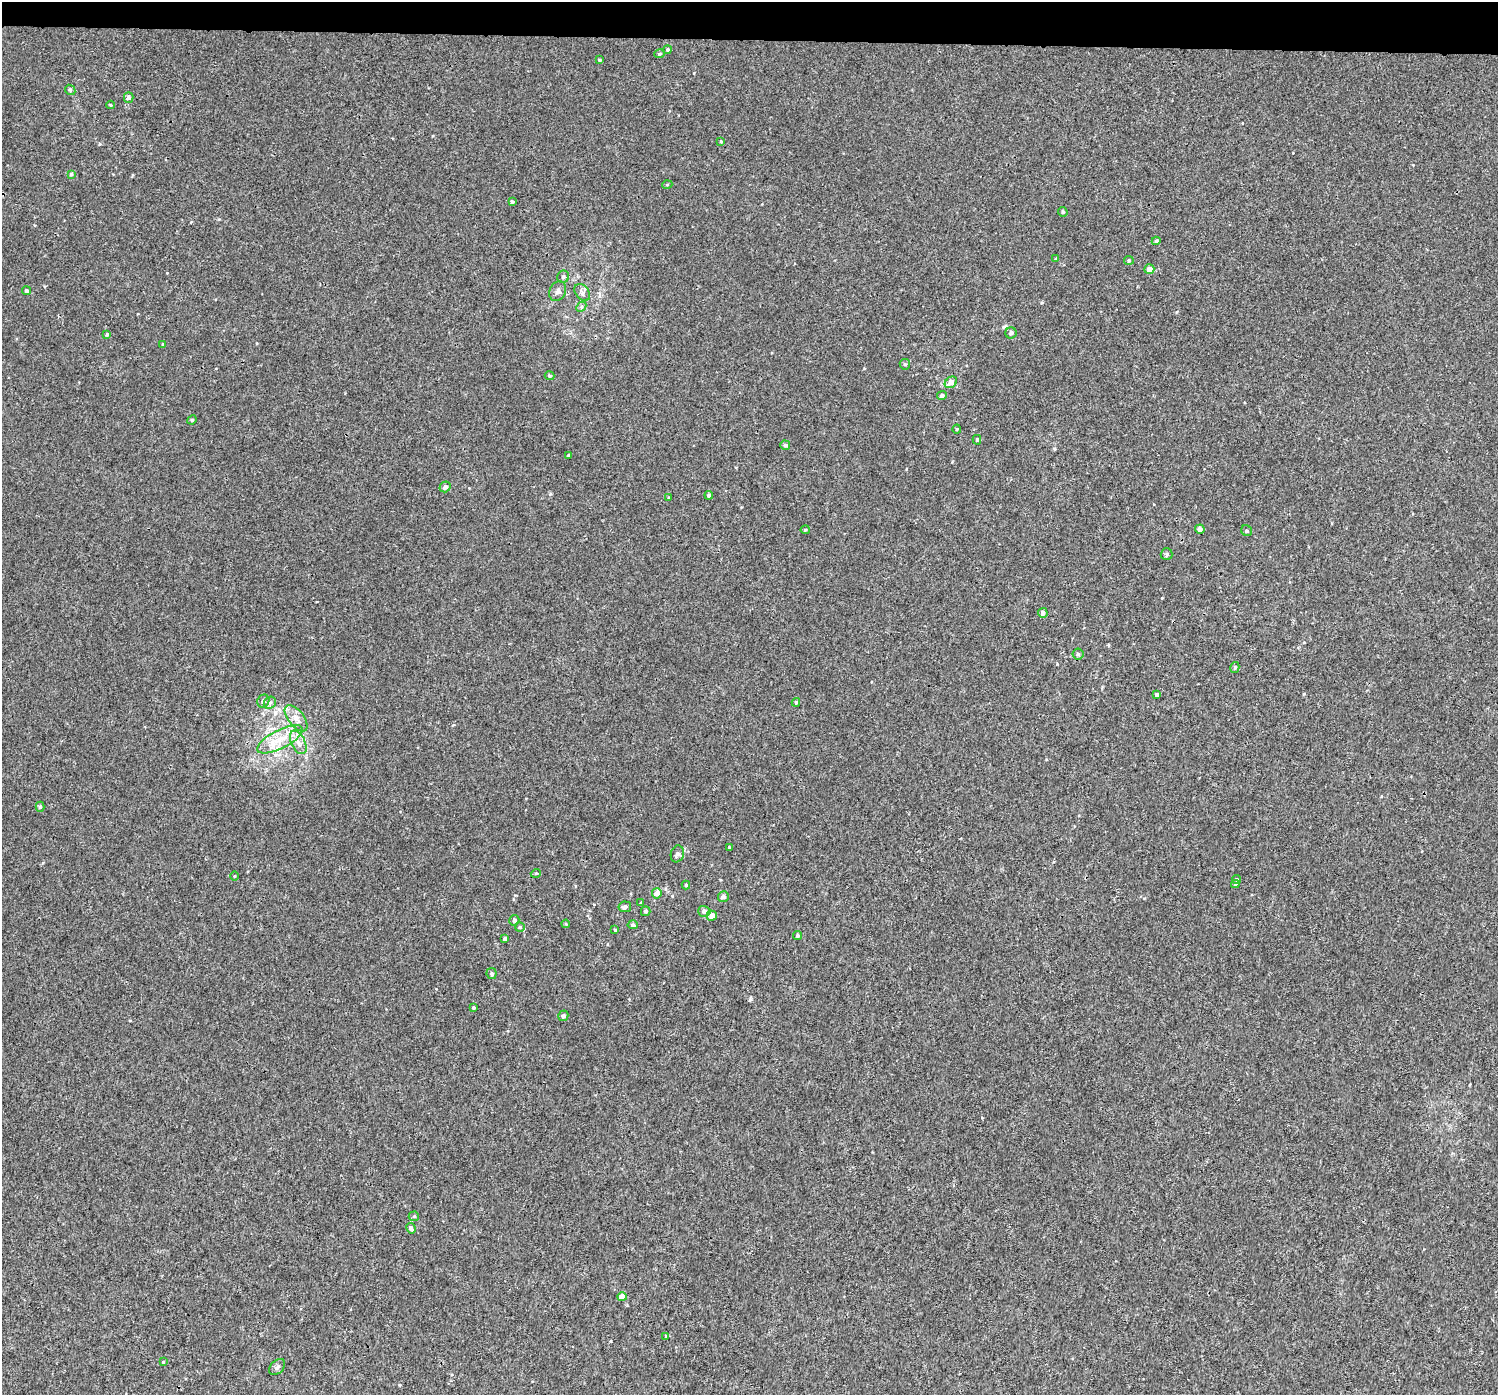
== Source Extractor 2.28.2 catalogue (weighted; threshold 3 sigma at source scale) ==
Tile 2 of 3 x 3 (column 2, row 1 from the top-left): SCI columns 1500-2995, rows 3060-4452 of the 4512 x 4831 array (HDU 1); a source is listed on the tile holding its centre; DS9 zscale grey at full resolution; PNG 1500 x 1397 px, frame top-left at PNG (2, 2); each listed source drawn as its Kron ellipse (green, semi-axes under 4 px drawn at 4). Shown black and unused: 3% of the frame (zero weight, under 3 of 4 exposures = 4% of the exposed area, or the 3 px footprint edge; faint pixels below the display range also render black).
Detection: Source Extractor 2.28.2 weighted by HDU 2 'WHT'; one run over the whole footprint, this tile lists its part. Background 0.00177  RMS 0.0024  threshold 0.0106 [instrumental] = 3 sigma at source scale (4.5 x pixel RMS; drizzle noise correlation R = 1.50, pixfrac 1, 0.0396/0.0396 arcsec/px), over >= 5 px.
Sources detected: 81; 1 inside a brighter listed object's ellipse — not listed separately; the other 80 listed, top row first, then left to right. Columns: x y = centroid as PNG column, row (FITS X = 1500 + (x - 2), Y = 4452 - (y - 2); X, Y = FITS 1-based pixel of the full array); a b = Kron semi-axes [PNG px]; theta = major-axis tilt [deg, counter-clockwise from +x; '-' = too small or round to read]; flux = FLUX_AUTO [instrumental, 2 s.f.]
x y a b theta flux
668 50 4 4 - 0.37
660 54 5 3 - 0.26
600 60 4 3 - 0.36
70 90 6 4 -44 0.34
129 97 5 5 - 0.73
111 105 4 3 - 0.18
721 141 4 3 - 0.23
71 174 4 4 - 0.3
667 185 5 3 - 0.21
512 202 4 3 - 0.41
1063 212 5 4 - 0.41
1156 241 4 4 - 0.35
1056 259 3 3 - 0.19
1129 260 5 4 - 0.28
1149 269 5 4 - 1.5
563 277 6 6 - 0.55
27 291 4 4 - 0.37
558 291 10 8 62 0.83
582 292 9 6 -52 0.79
581 307 6 4 46 0.4
1011 333 5 5 - 0.78
107 334 4 4 - 0.22
163 345 4 4 - 0.33
905 364 5 5 - 0.34
549 376 5 4 - 0.35
951 382 7 5 38 2
942 395 5 4 - 0.63
192 420 5 4 - 0.28
957 429 4 4 - 0.23
977 440 5 4 - 0.41
785 445 5 4 - 0.42
568 455 3 3 - 0.16
445 487 5 5 - 0.68
709 495 4 4 - 0.53
669 498 3 3 - 0.24
1200 529 4 4 - 0.77
805 530 4 4 - 0.27
1247 531 6 5 - 0.45
1167 554 6 6 - 0.52
1043 613 5 5 - 0.79
1078 654 5 5 - 0.42
1235 667 6 4 75 0.38
1157 695 3 3 - 0.49
263 701 7 6 - 0.71
796 702 4 3 - 0.33
270 703 7 5 43 0.58
296 718 15 8 -52 1.9
280 739 25 9 27 4.6
298 742 13 7 -64 1.6
40 807 5 4 - 0.37
729 847 4 3 - 0.19
677 854 8 6 72 0.82
536 873 5 3 - 0.19
234 876 4 3 - 0.2
1237 880 4 4 - 0.3
1235 884 4 4 - 0.27
686 885 4 4 - 0.36
657 893 5 5 - 1.2
723 897 5 5 - 0.67
641 903 4 4 - 0.33
625 907 6 5 - 0.68
646 911 5 4 - 0.49
704 911 6 5 - 1.1
712 916 5 5 - 1.5
514 920 5 5 - 0.76
566 924 4 3 - 0.19
633 925 5 4 - 0.53
520 927 4 4 - 0.26
615 930 4 3 - 0.24
797 935 4 4 - 0.47
505 939 4 3 - 0.58
492 974 5 5 - 0.43
473 1008 3 3 - 0.31
563 1016 5 5 - 0.71
414 1216 5 5 - 0.29
411 1228 5 4 - 0.67
622 1297 5 4 - 2.4
666 1336 4 4 - 0.24
163 1362 4 4 - 0.17
277 1367 9 6 45 0.74